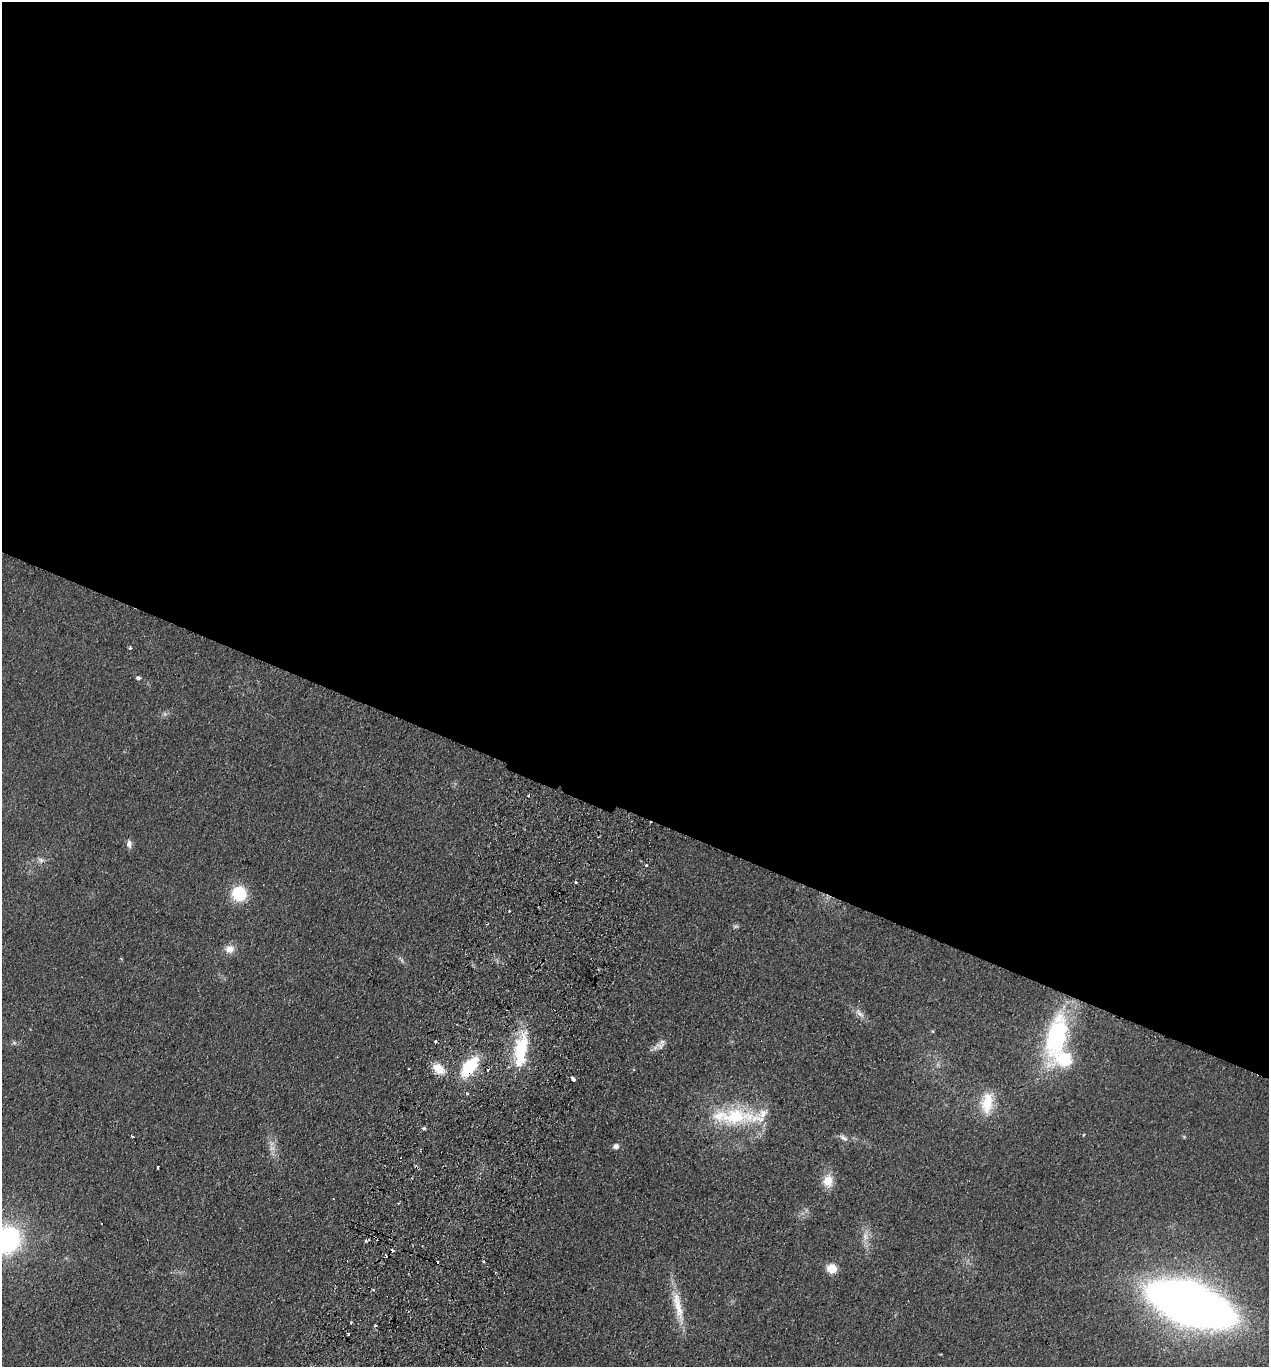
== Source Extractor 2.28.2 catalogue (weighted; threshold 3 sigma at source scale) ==
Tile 3 of 4 x 4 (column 3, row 1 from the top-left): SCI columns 2859-4125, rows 4121-5485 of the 5586 x 5508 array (HDU 1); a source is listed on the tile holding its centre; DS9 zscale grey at full resolution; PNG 1271 x 1369 px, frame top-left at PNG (2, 2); no overlay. Shown black and unused: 60% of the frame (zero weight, under 2 of 3 exposures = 3% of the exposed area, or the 3 px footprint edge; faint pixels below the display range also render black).
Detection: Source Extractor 2.28.2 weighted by HDU 2 'WHT'; one run over the whole footprint, this tile lists its part. Background 0.0768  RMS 0.0083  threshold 0.0373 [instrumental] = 3 sigma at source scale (4.5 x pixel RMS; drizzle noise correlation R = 1.50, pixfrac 1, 0.05/0.05 arcsec/px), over >= 5 px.
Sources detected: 52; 2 too faint to see at this stretch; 6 cosmic-ray / hot-pixel residue — not listed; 4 inside a brighter listed object's ellipse — not listed separately; the other 40 listed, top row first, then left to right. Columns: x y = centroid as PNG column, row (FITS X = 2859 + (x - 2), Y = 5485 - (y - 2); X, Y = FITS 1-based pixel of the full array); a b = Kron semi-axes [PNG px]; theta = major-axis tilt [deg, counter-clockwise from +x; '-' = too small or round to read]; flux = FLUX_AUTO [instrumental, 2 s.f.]
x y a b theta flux
130 647 4 3 - 1.5
138 678 5 4 - 1.9
165 714 7 4 -72 1.4
129 844 10 7 -86 3.5
41 860 9 7 -35 2.9
646 865 3 3 - 3.3
575 882 3 3 - 2.6
239 893 14 14 - 32
509 911 2 2 - 0.86
735 926 9 4 0 1.6
229 949 11 10 - 7.6
121 958 4 3 - 0.71
860 1013 17 7 -46 5.1
1057 1035 58 22 76 100
435 1041 3 3 - 4.2
660 1046 13 9 -39 4.4
521 1050 44 16 82 44
470 1066 25 12 51 36
408 1069 3 2 - 1.3
438 1069 16 10 -38 12
573 1079 4 3 - 5.6
468 1094 3 3 - 2
987 1103 26 14 81 23
735 1117 38 20 8 51
424 1128 5 4 - 1.5
132 1136 3 3 - 1.9
844 1138 12 5 -33 2.9
616 1146 7 6 - 3
272 1148 9 7 25 3.8
158 1167 3 3 - 1.6
828 1181 13 12 - 12
398 1203 3 2 - 0.71
6 1239 24 24 - 130
366 1241 3 3 - 3
483 1261 3 3 - 1.8
832 1269 6 5 - 37
1190 1304 52 22 -20 1300
678 1306 48 10 -77 21
351 1322 3 2 - 1.1
348 1334 3 3 - 1.8
Overlapping masked pixels (flux is a lower limit): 1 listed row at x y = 470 1066
Isophote crosses this tile's border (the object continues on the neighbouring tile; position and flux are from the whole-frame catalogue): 1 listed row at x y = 6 1239